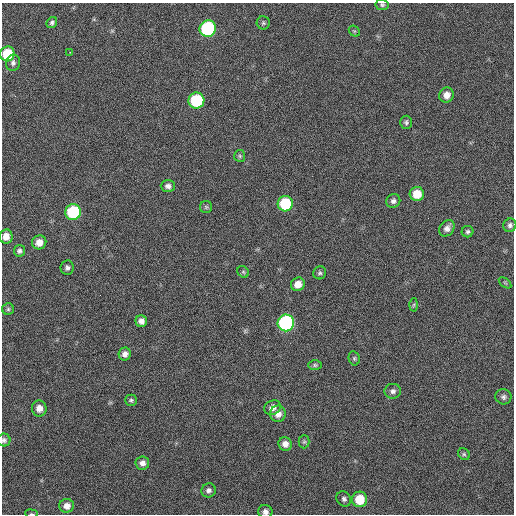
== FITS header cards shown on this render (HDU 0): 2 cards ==
NAXIS1  =                  512 / Axis length
NAXIS2  =                  512 / Axis length

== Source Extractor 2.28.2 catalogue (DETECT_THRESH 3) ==
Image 512 x 512 px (HDU 0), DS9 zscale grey, 1 PNG px = 1 image px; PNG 516 x 516 px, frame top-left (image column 1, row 512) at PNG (2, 3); each listed source drawn as its Kron ellipse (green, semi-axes under 4 px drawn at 4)
Background 48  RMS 5.1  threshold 15.2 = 3 sigma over >= 5 px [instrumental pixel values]
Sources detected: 53; all 53 listed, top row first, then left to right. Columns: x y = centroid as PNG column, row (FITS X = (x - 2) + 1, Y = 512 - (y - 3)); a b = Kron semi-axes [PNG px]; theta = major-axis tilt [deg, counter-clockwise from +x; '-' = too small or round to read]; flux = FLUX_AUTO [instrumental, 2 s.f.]
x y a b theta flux
382 5 7 5 -9 670
52 22 6 5 - 780
263 23 6 6 - 660
208 29 8 8 - 40000
354 31 6 4 -44 460
70 52 3 2 - 430
7 54 7 7 - 11000
13 63 8 7 - 1100
447 95 8 7 - 2500
196 100 8 8 - 25000
406 122 6 6 - 740
240 156 6 5 - 590
168 186 7 6 - 1200
417 194 7 7 - 5700
393 201 7 6 - 1100
285 204 7 7 - 19000
206 207 6 6 - 610
73 212 8 8 - 26000
510 225 7 6 - 980
447 228 9 7 51 1700
468 232 6 5 - 700
6 236 7 6 - 2800
39 242 7 7 - 2800
19 251 5 5 - 910
67 268 7 6 - 1000
243 272 6 5 - 550
320 273 6 6 - 740
505 283 7 3 -37 480
298 284 7 6 - 3500
414 305 6 4 88 480
8 309 6 6 - 660
141 321 6 5 - 1700
286 323 8 8 - 63000
125 354 6 6 - 1600
354 358 7 5 -76 590
315 365 7 5 0 590
393 391 8 7 - 1300
503 397 8 7 - 1000
131 400 5 5 - 670
39 408 8 7 - 2500
272 408 9 7 24 1800
278 414 8 7 - 2400
4 440 6 6 - 900
304 442 6 5 - 560
285 444 7 6 - 2100
464 454 6 5 - 640
142 463 7 6 - 1700
209 490 7 6 - 1100
344 499 8 7 - 1100
360 499 8 7 - 8800
67 506 7 7 - 2200
265 512 7 6 - 1300
31 514 6 3 -8 340
At the frame edge (FLAGS 8, measured only in part): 4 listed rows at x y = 382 5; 4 440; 265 512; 31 514